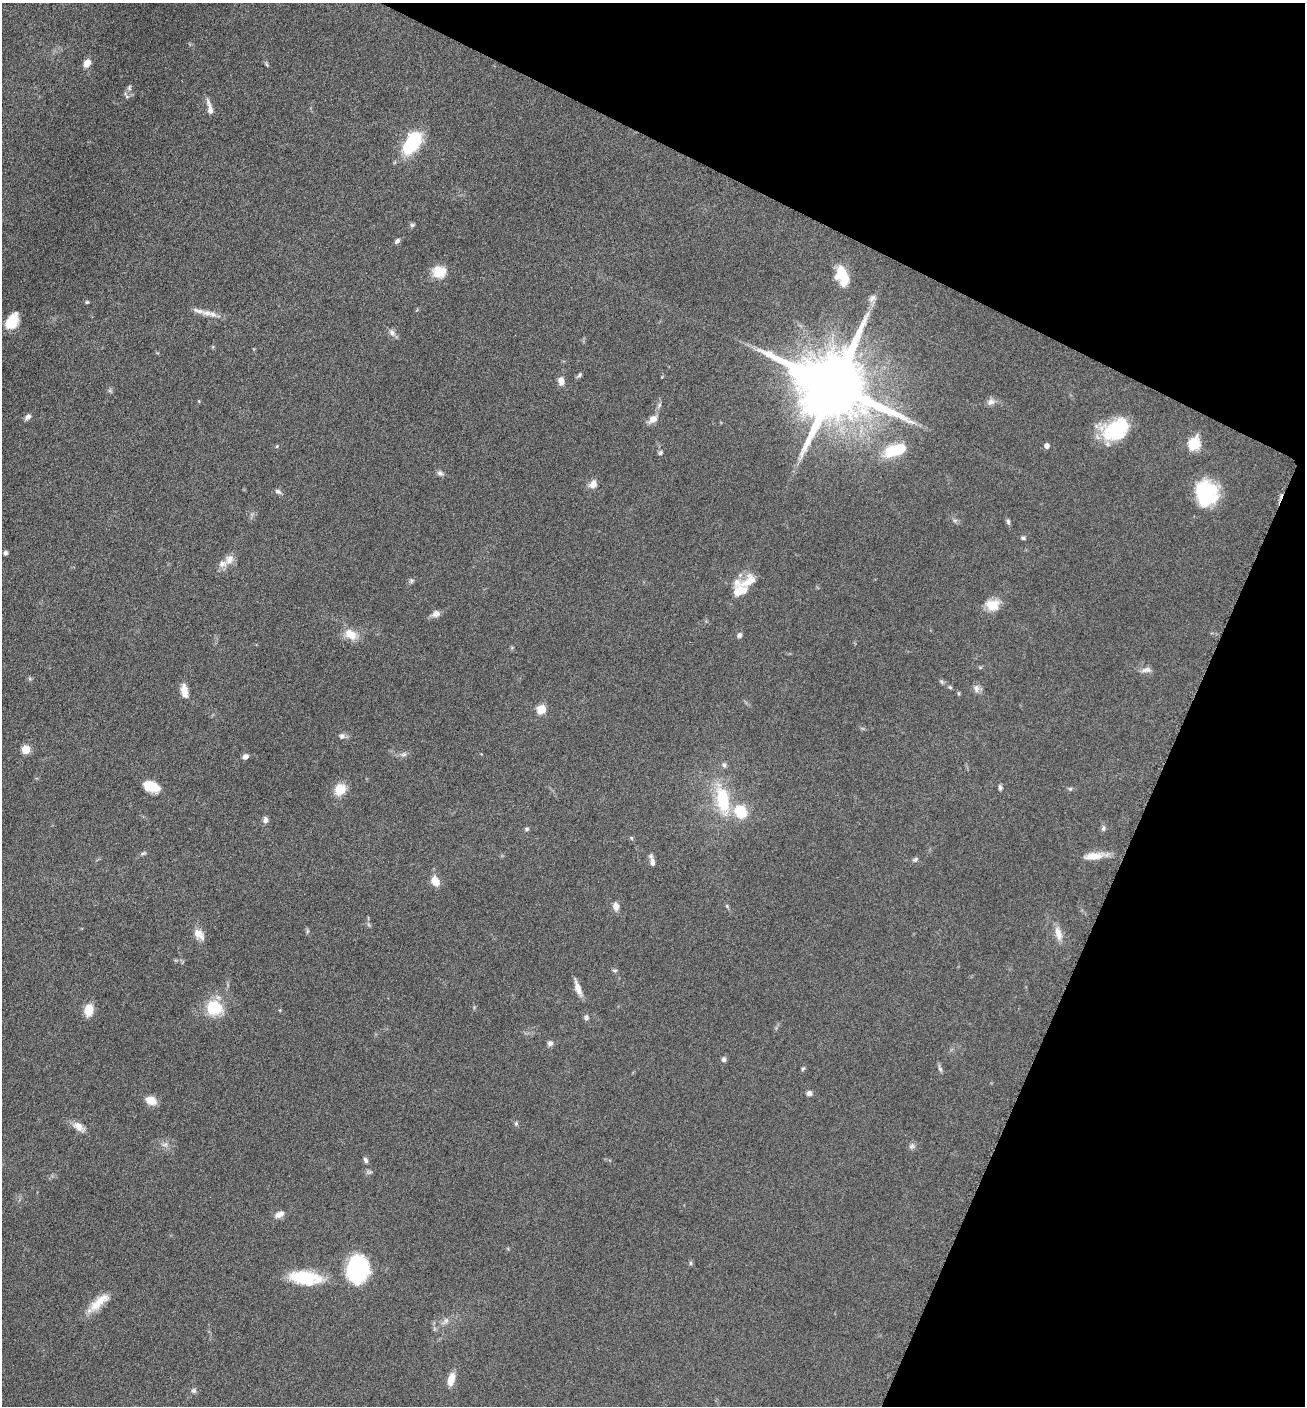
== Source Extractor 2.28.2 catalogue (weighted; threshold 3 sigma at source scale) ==
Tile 8 of 4 x 4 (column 4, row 2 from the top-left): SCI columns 4195-5497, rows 2814-4217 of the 5649 x 5632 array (HDU 1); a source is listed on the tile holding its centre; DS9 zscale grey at full resolution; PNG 1307 x 1408 px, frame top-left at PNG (2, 3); no overlay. Shown black and unused: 23% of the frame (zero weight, under 6 of 12 exposures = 1% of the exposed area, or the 3 px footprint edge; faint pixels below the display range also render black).
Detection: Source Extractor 2.28.2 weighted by HDU 2 'WHT'; one run over the whole footprint, this tile lists its part. Background 0.0873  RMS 0.0038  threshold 0.0156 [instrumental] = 3 sigma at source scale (4.09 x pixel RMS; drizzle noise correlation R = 1.36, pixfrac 0.8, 0.05/0.05 arcsec/px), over >= 5 px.
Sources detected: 97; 2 inside a brighter object's white glare — not listed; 3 inside a brighter listed object's ellipse — not listed separately; the other 92 listed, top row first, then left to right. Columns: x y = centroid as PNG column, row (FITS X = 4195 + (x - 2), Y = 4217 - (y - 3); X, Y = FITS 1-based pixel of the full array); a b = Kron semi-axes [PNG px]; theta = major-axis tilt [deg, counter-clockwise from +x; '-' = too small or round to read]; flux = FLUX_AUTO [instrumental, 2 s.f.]
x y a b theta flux
87 63 9 7 60 2.9
129 88 8 5 84 0.84
210 108 19 5 -77 2.5
412 143 27 13 58 23
412 225 6 6 - 0.67
397 241 8 5 45 0.94
439 272 16 14 -1 5.8
842 275 20 11 -76 10
872 298 11 7 50 1.6
87 302 5 4 - 0.41
206 313 16 7 -5 3
12 322 16 10 65 8.4
392 333 10 7 -43 1.5
579 375 8 5 50 0.68
561 381 11 7 -86 2.2
834 386 20 17 -23 4700
991 402 10 8 22 1.8
659 405 7 4 72 0.65
28 417 8 6 35 1.3
653 419 10 7 38 2.9
1116 429 29 20 28 21
1194 444 6 6 - 33
277 446 5 3 - 0.34
1047 446 5 4 - 1.7
895 450 27 13 19 12
660 453 5 5 - 0.75
440 473 8 6 -25 1
593 484 12 9 64 2.2
278 491 9 6 -30 1
1206 493 27 23 -83 21
1008 521 7 5 -73 0.73
1023 538 6 4 -1 0.62
5 553 4 4 - 0.79
229 559 15 10 62 2.8
411 581 7 4 72 0.6
748 581 32 13 30 6.2
992 605 15 12 -2 5.9
436 614 10 8 15 1.8
351 634 16 11 -33 5.1
739 635 7 5 50 1
1146 670 14 7 8 1.7
941 681 7 5 -36 0.64
950 687 6 4 -42 0.45
976 688 12 8 86 1.6
184 691 17 8 -80 3.4
541 709 5 5 - 14
342 736 8 7 - 1.2
26 749 5 5 - 13
404 754 9 5 18 1
245 757 7 6 - 1.4
724 765 7 6 - 0.93
151 786 18 10 -20 6.7
1000 787 7 4 -82 0.78
340 789 11 10 - 6.6
1070 789 5 5 - 0.56
723 802 29 14 -74 17
740 811 17 14 -56 9.8
265 820 8 6 74 1.2
1103 828 9 5 84 0.81
527 829 6 4 1 0.61
143 853 8 4 23 0.64
1094 856 26 9 6 4.8
915 859 7 5 44 0.69
652 861 15 5 -75 1.6
435 881 12 9 -60 3.7
616 906 8 6 -77 2.4
1058 933 20 9 -75 3.1
199 934 17 10 -46 3
614 970 7 4 -6 0.6
578 988 18 6 -70 3.1
214 1008 18 16 -10 12
89 1010 11 8 81 6.2
586 1017 6 6 - 1
550 1043 7 7 - 1.2
724 1059 6 5 - 0.92
803 1069 6 5 - 0.55
940 1069 8 5 -55 0.8
809 1093 6 6 - 1.2
151 1100 11 8 -16 4.4
516 1123 5 5 - 0.55
79 1127 16 9 -36 3.1
165 1145 10 4 1 1
912 1146 9 7 50 1
366 1160 8 5 -63 0.83
279 1214 13 7 27 2.1
690 1263 6 4 -90 0.51
357 1266 25 20 60 34
305 1278 40 16 -6 16
99 1302 33 10 41 6.7
446 1321 8 6 70 1.2
451 1379 15 7 76 3.9
194 1390 7 6 - 0.81